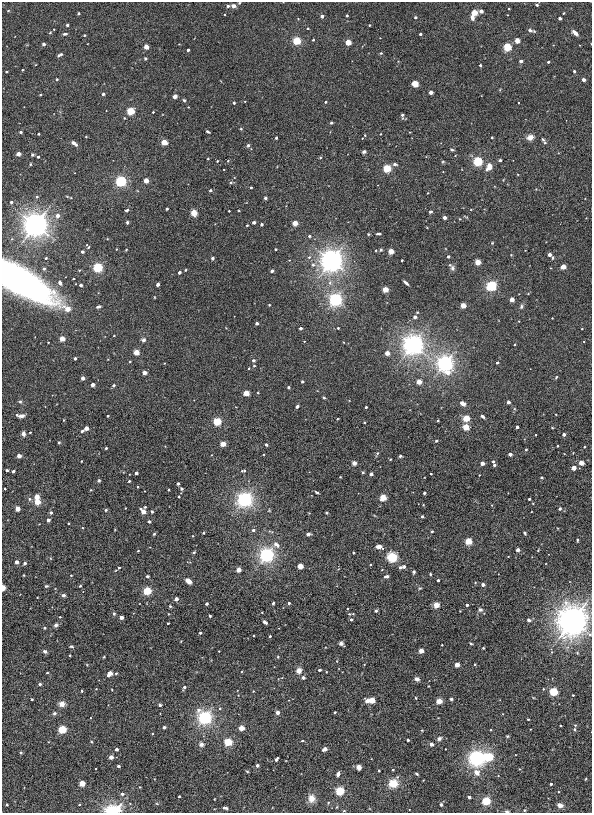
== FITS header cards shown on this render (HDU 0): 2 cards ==
NAXIS1  =                  590
NAXIS2  =                  811

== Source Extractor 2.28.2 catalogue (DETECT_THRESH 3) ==
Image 590 x 811 px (HDU 0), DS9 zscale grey, 1 PNG px = 1 image px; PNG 594 x 815 px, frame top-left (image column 1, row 811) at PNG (2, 2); no overlay
Background 0.00117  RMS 0.015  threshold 0.0436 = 3 sigma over >= 5 px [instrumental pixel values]
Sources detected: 401; all 401 listed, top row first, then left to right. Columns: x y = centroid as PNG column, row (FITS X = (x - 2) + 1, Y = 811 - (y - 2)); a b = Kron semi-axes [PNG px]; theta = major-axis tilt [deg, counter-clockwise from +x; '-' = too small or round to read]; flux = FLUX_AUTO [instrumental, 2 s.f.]
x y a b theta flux
537 5 3 3 - 1.1
228 6 3 3 - 2
233 6 5 4 - 4.3
8 11 4 3 - 0.84
481 11 3 3 - 8.8
474 12 4 4 - 42
78 13 3 3 - 1.8
564 13 3 2 - 0.68
347 15 3 2 - 1
322 16 3 3 - 5.5
415 17 3 3 - 2.3
472 18 5 3 - 4.4
560 18 3 3 - 4.3
67 25 3 3 - 2.8
369 25 3 2 - 0.98
531 30 7 3 -13 2.5
575 33 5 3 - 5.4
65 34 5 3 - 1.7
420 34 3 3 - 2.1
84 35 3 2 - 1.1
313 40 3 2 - 0.73
297 41 4 4 - 97
517 41 5 5 - 4.4
348 42 4 3 - 33
44 44 3 3 - 2.1
146 47 3 3 - 17
507 47 4 4 - 99
188 50 3 3 - 3.3
381 53 4 3 - 0.95
60 55 6 3 26 2.1
145 58 4 3 - 1.1
521 61 3 3 - 5.9
548 62 3 3 - 1.8
480 65 3 3 - 1.9
22 70 2 2 - 0.86
6 71 3 3 - 1.2
574 71 3 3 - 2.5
57 79 3 3 - 0.77
583 80 3 3 - 6.7
415 84 5 5 - 7.1
431 92 4 3 - 2.8
103 94 3 3 - 3.4
175 96 4 4 - 4.2
184 100 4 3 - 1.2
245 101 3 2 - 0.61
325 102 3 2 - 1.4
234 103 3 3 - 1.5
130 111 4 4 - 81
153 112 3 2 - 0.86
402 115 4 3 - 2.2
331 123 3 3 - 1.8
241 129 3 3 - 0.89
21 132 3 3 - 2.6
208 132 4 3 - 1.6
38 134 3 2 - 1.1
380 134 3 2 - 0.7
365 135 4 3 - 0.87
86 137 3 2 - 0.69
492 137 3 2 - 1
530 137 6 5 - 8.1
276 138 3 3 - 2.5
543 140 5 3 - 1.3
164 142 4 3 - 39
74 143 7 4 -41 3.3
545 143 5 4 - 1.3
248 145 5 4 - 1.7
452 150 3 3 - 2.5
364 152 4 3 - 1.8
18 154 3 3 - 12
32 155 3 3 - 1.4
38 157 3 3 - 1.3
320 158 4 3 - 0.8
208 159 3 2 - 0.81
500 160 3 3 - 3.1
217 161 3 3 - 0.67
443 161 5 3 - 0.91
478 161 4 4 - 160
30 164 3 3 - 0.95
395 164 4 3 - 3.7
489 167 10 6 60 7.7
387 168 4 4 - 98
121 181 4 4 - 270
146 181 3 3 - 21
231 183 5 3 - 1.2
251 187 3 3 - 1.4
210 190 3 3 - 2.4
265 198 3 3 - 3.4
11 202 3 3 - 2.2
167 209 3 3 - 1.7
127 210 5 3 - 1.5
229 211 3 2 - 0.63
430 212 4 3 - 1.5
194 213 4 4 - 43
57 216 5 5 - 3.8
444 217 3 3 - 6.7
127 222 3 3 - 1.6
254 222 4 3 - 2.1
295 223 4 3 - 26
261 224 3 3 - 3
35 225 9 8 - 580
247 225 3 2 - 1
368 234 4 3 - 0.95
378 234 5 3 - 2
309 236 4 3 - 1.8
492 243 4 3 - 0.76
88 246 8 3 -54 1.2
275 249 3 2 - 1.1
376 250 3 3 - 0.98
381 250 5 4 - 1.3
391 251 4 3 - 30
82 252 3 3 - 3.2
550 255 5 3 - 8.1
448 256 3 3 - 2.8
46 258 3 2 - 0.92
212 258 4 4 - 1.6
332 260 8 8 - 620
402 260 3 2 - 1.2
477 262 4 3 - 33
98 267 4 4 - 180
563 267 4 3 - 25
452 268 9 5 -63 2.6
185 270 3 3 - 0.92
272 271 3 3 - 4.4
179 272 3 3 - 3.9
16 280 45 15 -29 600
60 283 4 4 - 3.6
406 283 6 3 -42 2.6
158 284 4 3 - 5.8
81 285 3 3 - 4
36 286 3 3 - 19
491 286 4 4 - 230
385 289 4 3 - 34
335 299 4 4 - 490
512 299 3 3 - 17
269 305 3 3 - 1.1
463 305 3 3 - 26
98 307 4 3 - 2.7
521 307 6 5 - 1.9
67 309 7 4 -27 18
415 317 3 3 - 6.3
552 318 2 2 - 0.56
257 323 3 3 - 3.4
300 328 3 3 - 4.1
338 328 3 3 - 1.1
582 329 3 2 - 0.65
114 336 3 2 - 0.61
62 339 4 3 - 25
143 340 5 4 - 3
304 341 2 2 - 0.62
48 342 2 2 - 0.85
413 345 8 8 - 410
136 352 4 3 - 29
387 353 3 3 - 13
75 358 3 3 - 2.1
253 360 3 3 - 2.9
130 361 3 3 - 0.8
445 363 7 6 - 410
497 363 3 3 - 1.7
254 366 3 3 - 1.1
249 368 3 2 - 1
144 373 3 3 - 15
556 377 5 4 - 0.96
83 378 3 3 - 7.4
302 381 3 3 - 1.1
419 382 4 3 - 22
92 385 3 3 - 8.2
113 385 3 3 - 2.4
288 387 3 3 - 2
246 393 4 3 - 31
258 393 3 3 - 0.85
324 397 4 3 - 1.1
20 402 5 3 - 1.2
508 402 3 3 - 5.7
462 403 5 4 - 5.9
297 406 3 3 - 2.1
366 407 3 3 - 2.1
17 415 4 4 - 1
21 416 6 4 8 3.1
108 416 3 2 - 1.3
482 416 4 3 - 2.5
466 418 4 4 - 50
337 419 3 2 - 0.65
217 421 4 4 - 95
466 427 4 4 - 45
517 427 3 3 - 3.7
86 428 3 3 - 11
82 431 3 3 - 2.8
30 432 2 2 - 0.88
23 434 4 4 - 3.5
564 434 3 3 - 5.1
436 441 4 3 - 1.1
59 442 3 3 - 1.3
223 444 4 3 - 29
266 444 3 3 - 2.2
584 447 3 2 - 0.64
106 448 3 3 - 1.5
526 450 4 2 - 0.75
377 453 5 4 - 1.3
510 454 3 3 - 6.8
19 456 3 3 - 12
400 456 3 3 - 1.3
81 461 3 2 - 0.6
493 461 3 3 - 1.5
354 463 3 3 - 12
482 463 3 3 - 12
581 463 7 6 - 3.7
494 465 3 3 - 2.7
574 468 4 4 - 5
7 470 3 3 - 1.2
13 471 3 3 - 3.5
243 471 7 4 7 1.6
363 472 3 3 - 1
136 473 3 3 - 5.3
371 474 3 3 - 5.3
431 474 2 2 - 0.89
479 475 2 2 - 0.61
542 478 4 2 - 0.86
99 480 4 3 - 1.2
129 481 3 3 - 1.5
178 484 3 3 - 3.1
138 487 3 2 - 0.92
181 489 3 3 - 1.6
168 490 3 2 - 0.99
317 492 4 2 - 1.3
424 493 3 3 - 1.5
37 497 4 3 - 19
179 497 3 3 - 1.4
383 497 4 4 - 52
29 499 5 5 - 1.7
245 499 5 5 - 410
529 499 3 3 - 1.6
37 502 4 3 - 32
423 505 3 2 - 0.62
145 507 3 3 - 1
125 508 2 2 - 0.68
17 509 4 3 - 19
560 509 4 3 - 1.4
106 510 4 3 - 1.3
269 510 4 3 - 0.75
143 512 5 3 - 18
152 512 3 3 - 1.3
51 513 3 3 - 2.8
326 513 4 3 - 0.85
422 516 3 3 - 3.5
48 520 3 3 - 5
149 522 3 3 - 2.5
68 523 2 2 - 0.67
253 530 4 3 - 2.7
432 531 3 3 - 1.4
203 533 3 3 - 0.79
525 533 3 3 - 1.1
154 534 4 3 - 1
308 534 5 3 - 2.2
577 540 4 3 - 0.95
468 541 4 4 - 52
276 544 10 7 -39 5.1
379 547 6 3 -8 5.5
517 550 3 3 - 5.7
538 550 3 2 - 0.66
138 551 2 2 - 0.67
194 552 3 2 - 1.1
353 553 3 2 - 0.77
266 555 4 4 - 610
508 556 3 2 - 0.5
392 557 8 7 - 21
16 562 3 3 - 7
25 563 3 3 - 3.6
370 565 3 2 - 0.96
300 566 4 4 - 6.3
404 566 3 3 - 3.5
400 567 4 3 - 3.3
119 568 3 3 - 1.8
238 570 4 3 - 15
414 572 4 3 - 1.7
430 574 3 3 - 1
24 575 3 2 - 0.62
71 575 3 3 - 0.7
147 576 4 3 - 1.4
386 576 5 3 - 2.8
438 580 3 3 - 2.1
188 581 6 4 -38 7.5
483 585 3 3 - 5.8
46 586 5 4 - 1.1
80 586 3 3 - 0.93
3 588 3 2 - 42
420 588 4 4 - 0.95
147 591 4 4 - 98
63 595 3 3 - 4.1
176 599 3 3 - 8.3
273 603 3 3 - 1.2
289 603 3 3 - 2.1
207 604 3 3 - 2.6
436 605 4 3 - 33
467 605 3 3 - 2.5
170 606 3 3 - 1.2
480 610 6 5 - 2.4
376 611 3 3 - 2.8
114 614 3 3 - 2.4
210 616 3 3 - 1.7
60 617 3 3 - 0.71
121 617 3 3 - 10
351 619 3 3 - 2.2
529 620 3 3 - 4.8
572 621 14 13 - 600
265 622 5 3 - 2.5
168 623 3 2 - 0.83
56 625 4 4 - 2.4
44 628 3 3 - 1
200 633 3 3 - 1.9
254 636 2 2 - 0.79
270 636 3 3 - 1.5
341 643 5 4 - 2.4
471 643 4 3 - 1.1
442 645 2 2 - 0.67
71 646 6 3 -6 1.1
483 648 2 2 - 0.81
45 651 5 4 - 2.6
421 651 3 3 - 18
70 655 3 2 - 1
104 657 3 2 - 0.78
278 657 4 3 - 0.73
475 664 3 2 - 1
457 665 3 3 - 19
319 670 3 3 - 1.9
299 671 6 5 - 6
47 673 3 2 - 0.83
110 673 5 3 - 20
116 673 3 3 - 0.99
303 678 3 3 - 4.7
417 679 5 4 - 4.3
40 684 3 3 - 1.8
184 687 4 3 - 2.8
82 691 3 3 - 0.95
253 691 3 2 - 0.69
553 691 4 4 - 110
573 695 3 2 - 0.79
416 698 4 2 - 0.69
32 699 3 3 - 1.6
451 699 4 3 - 1.4
372 700 4 4 - 32
367 701 4 4 - 4.9
439 701 5 5 - 6.7
62 704 5 5 - 7.6
160 705 4 3 - 2
220 708 5 4 - 1.3
277 712 3 3 - 9.9
335 712 3 3 - 1.8
54 713 5 4 - 1.9
205 717 5 5 - 340
528 719 3 3 - 1.1
575 725 5 4 - 1.4
560 726 3 2 - 0.91
164 727 3 3 - 1.6
241 728 4 3 - 26
62 729 4 4 - 95
422 730 4 3 - 0.7
490 730 3 2 - 0.65
507 736 4 3 - 1
439 738 6 5 - 2.4
408 740 3 3 - 1.4
302 741 3 2 - 1.6
228 742 4 4 - 91
201 744 7 6 - 3.5
431 744 3 3 - 8
116 749 3 3 - 5.8
325 749 4 3 - 9
21 753 3 3 - 1.5
111 757 3 3 - 11
489 757 4 4 - 110
476 758 11 11 - 75
276 759 5 3 - 2.2
257 765 3 3 - 4
118 766 3 3 - 3.9
359 767 4 4 - 5.8
393 770 3 3 - 1.4
247 771 5 3 - 0.93
379 771 3 2 - 0.83
477 772 7 6 - 6.6
338 774 5 3 - 4.2
417 774 3 2 - 1.2
585 779 4 2 - 0.74
82 783 4 3 - 32
393 783 8 7 - 17
551 784 3 3 - 1.9
340 791 4 4 - 120
558 792 3 3 - 0.73
122 794 4 3 - 3.7
179 796 3 2 - 1
469 797 3 3 - 3.5
312 798 11 9 -84 7.4
486 801 4 4 - 110
79 804 3 2 - 1.1
157 804 5 3 - 0.92
441 804 4 3 - 1.3
7 805 3 3 - 1.5
560 805 5 4 - 6.2
225 808 5 3 - 2.4
113 810 17 9 9 34
524 810 4 3 - 1.2
344 811 4 3 - 0.85
507 811 6 4 1 1.6
At the frame edge (FLAGS 8, measured only in part): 6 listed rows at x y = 233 6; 16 280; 3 588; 572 621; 113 810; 507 811